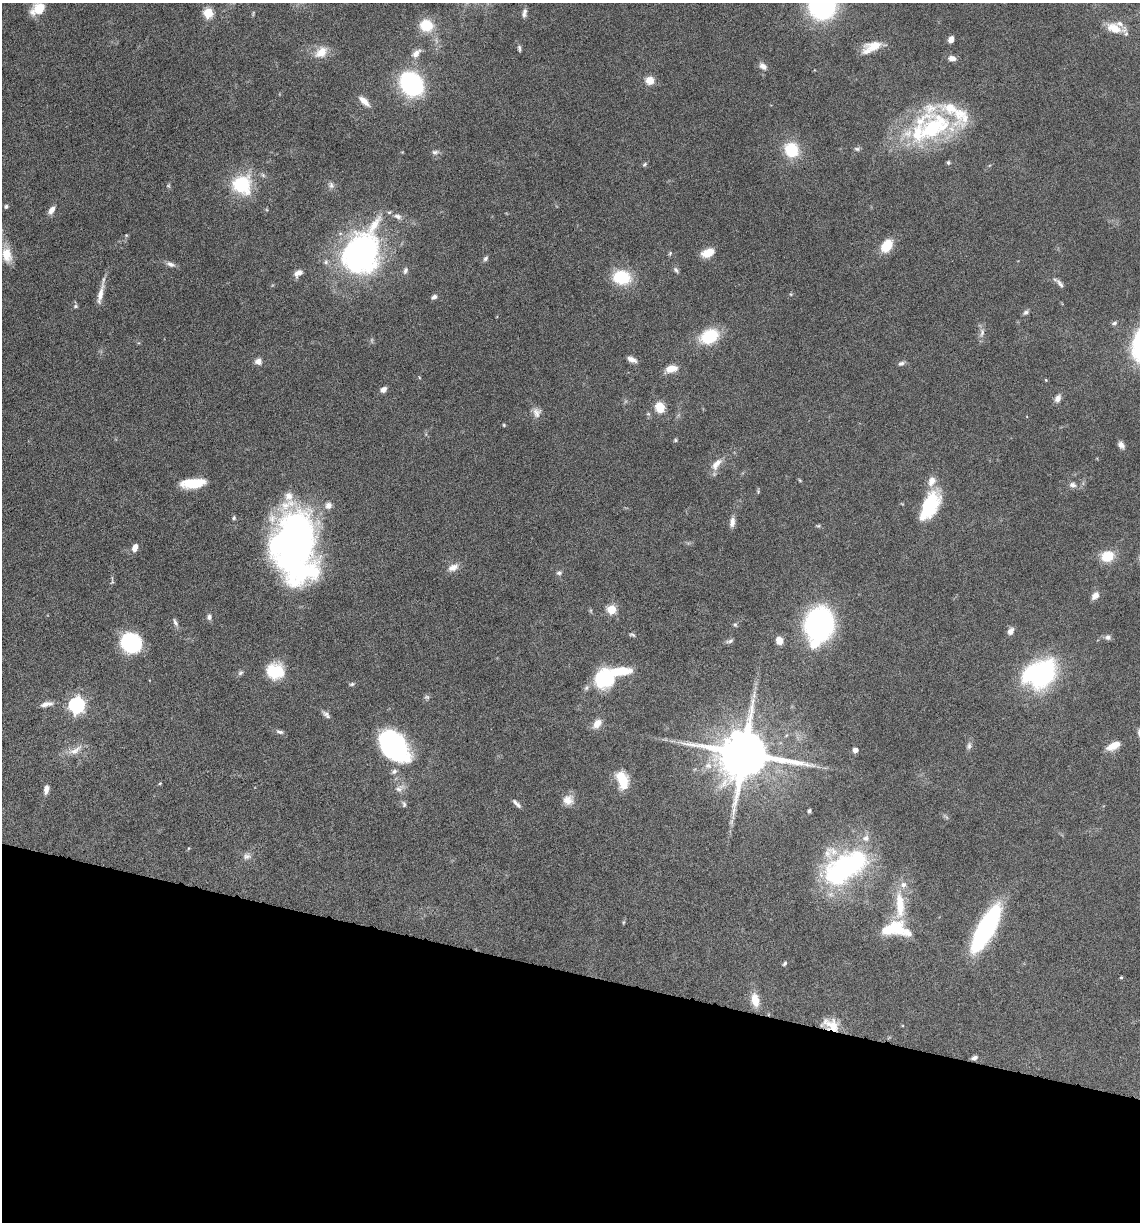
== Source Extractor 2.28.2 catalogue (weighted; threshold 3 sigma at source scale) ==
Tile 15 of 4 x 4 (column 3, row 4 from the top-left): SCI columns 2511-3648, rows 1-1220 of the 4903 x 4881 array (HDU 1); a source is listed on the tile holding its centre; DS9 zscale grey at full resolution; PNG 1142 x 1224 px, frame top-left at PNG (2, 3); no overlay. Shown black and unused: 21% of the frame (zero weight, under 10 of 20 exposures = <1% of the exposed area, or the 3 px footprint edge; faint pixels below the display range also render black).
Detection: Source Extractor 2.28.2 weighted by HDU 2 'WHT'; one run over the whole footprint, this tile lists its part. Background 0.0404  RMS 0.0025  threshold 0.0103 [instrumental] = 3 sigma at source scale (4.09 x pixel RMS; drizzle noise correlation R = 1.36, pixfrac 0.8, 0.05/0.05 arcsec/px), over >= 5 px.
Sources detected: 140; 1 too faint to see at this stretch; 3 inside a brighter object's white glare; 1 long thin detection or spike segment (spike, bleed or trail) — not listed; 11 inside a brighter listed object's ellipse — not listed separately; the other 124 listed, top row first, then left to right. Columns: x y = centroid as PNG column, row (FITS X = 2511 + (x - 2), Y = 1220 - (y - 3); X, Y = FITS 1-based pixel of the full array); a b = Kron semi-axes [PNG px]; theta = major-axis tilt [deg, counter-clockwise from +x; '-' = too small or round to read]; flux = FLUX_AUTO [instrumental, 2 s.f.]
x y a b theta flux
822 5 22 22 - 41
38 9 16 10 31 4.9
208 13 5 5 - 13
524 13 11 5 81 0.95
426 25 16 14 -18 6
1114 28 20 12 -23 3.8
951 39 7 5 57 1.5
874 46 24 11 13 4
519 48 9 4 -82 0.51
321 52 19 13 39 3.3
416 53 15 8 46 1.7
952 58 9 6 -2 1.3
763 66 12 8 -39 1.2
650 80 11 10 - 2.2
411 84 15 11 -48 52
364 101 15 6 -42 2.1
934 127 51 41 10 30
857 149 8 6 -15 0.53
791 150 17 15 -55 8.4
435 152 10 6 5 0.77
644 164 7 5 41 0.39
242 185 18 17 - 15
331 185 9 6 -64 0.82
168 186 6 5 - 0.38
6 206 5 5 - 0.55
51 210 11 6 58 1.4
397 216 11 7 -15 1.2
126 235 5 4 - 0.24
887 246 11 8 56 6.9
361 252 47 34 65 68
670 253 5 4 - 0.3
708 253 11 7 22 4.5
7 255 19 12 -78 4.1
485 258 7 5 46 0.55
170 264 13 7 -21 1.1
405 270 10 6 72 0.78
676 270 8 6 -54 0.59
298 273 11 7 31 1.4
622 277 16 12 -9 11
1060 284 14 5 -52 0.9
100 294 31 6 77 2.5
434 297 8 5 29 0.75
75 306 6 5 - 0.4
1026 312 8 5 37 0.61
1114 323 8 5 23 0.53
982 333 13 5 77 1.1
709 336 18 12 25 11
632 360 11 6 -23 1.3
258 361 8 7 - 1.3
901 363 9 6 23 0.65
671 369 13 7 14 2.9
1046 380 4 4 - 0.21
383 390 7 5 32 1.3
1058 398 10 7 62 1.2
660 407 12 10 -69 3.5
537 412 13 11 -89 1.5
504 425 4 4 - 0.25
675 440 5 4 - 0.3
1121 445 9 6 -52 1
716 464 19 9 51 2.4
800 480 6 4 -46 0.25
932 481 14 9 69 2.2
194 483 20 8 5 9.5
1073 485 9 7 -11 1
758 492 6 4 -89 0.28
328 505 10 8 45 1.3
929 506 31 14 62 15
234 518 6 5 - 0.38
732 522 12 6 81 1.4
818 526 6 5 - 0.33
294 545 63 36 -86 130
135 547 8 5 71 1.7
1107 556 13 11 15 5.5
453 568 15 8 23 1.7
559 573 8 6 17 0.57
112 581 13 4 87 0.45
1095 596 10 7 45 1.5
611 609 5 5 - 11
209 617 7 7 - 0.69
175 622 12 5 -64 0.73
819 624 22 19 75 64
735 625 6 5 - 0.4
1011 631 7 5 60 1.5
632 635 8 5 -25 0.42
1108 637 8 7 - 0.78
779 640 7 6 - 2.3
730 641 10 5 18 0.6
131 643 15 13 -32 27
275 671 19 16 -12 8
240 673 8 6 32 0.54
1043 673 32 21 62 31
603 679 16 14 48 21
352 684 7 5 16 0.42
754 695 14 6 82 1.3
427 697 8 6 12 0.5
76 705 7 6 - 73
326 714 12 6 -40 0.83
597 724 14 9 54 2.1
280 732 11 5 -16 0.66
393 746 34 22 -49 40
969 746 11 6 85 0.78
1113 746 15 7 27 3.3
75 750 24 9 29 2.5
855 750 4 4 - 1.6
744 754 14 13 - 1700
622 780 18 10 -73 7.6
160 783 5 3 - 0.23
399 788 16 9 30 1.5
46 789 10 5 79 1.4
568 800 14 13 - 2.3
516 803 13 4 -45 0.88
404 804 9 5 -74 0.55
809 811 4 4 - 0.62
247 856 12 9 0 1.2
845 867 53 31 31 43
900 905 40 12 -88 7.7
624 922 6 4 88 0.28
893 928 25 13 15 10
986 928 37 12 61 52
785 963 6 5 - 0.4
1121 977 4 3 - 0.29
755 1000 16 9 -77 3.6
831 1024 22 12 -20 4
974 1058 7 5 17 0.81
Overlapping masked pixels (flux is a lower limit): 1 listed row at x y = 831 1024
Isophote crosses this tile's border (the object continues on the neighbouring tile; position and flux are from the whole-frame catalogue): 2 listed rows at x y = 822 5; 7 255